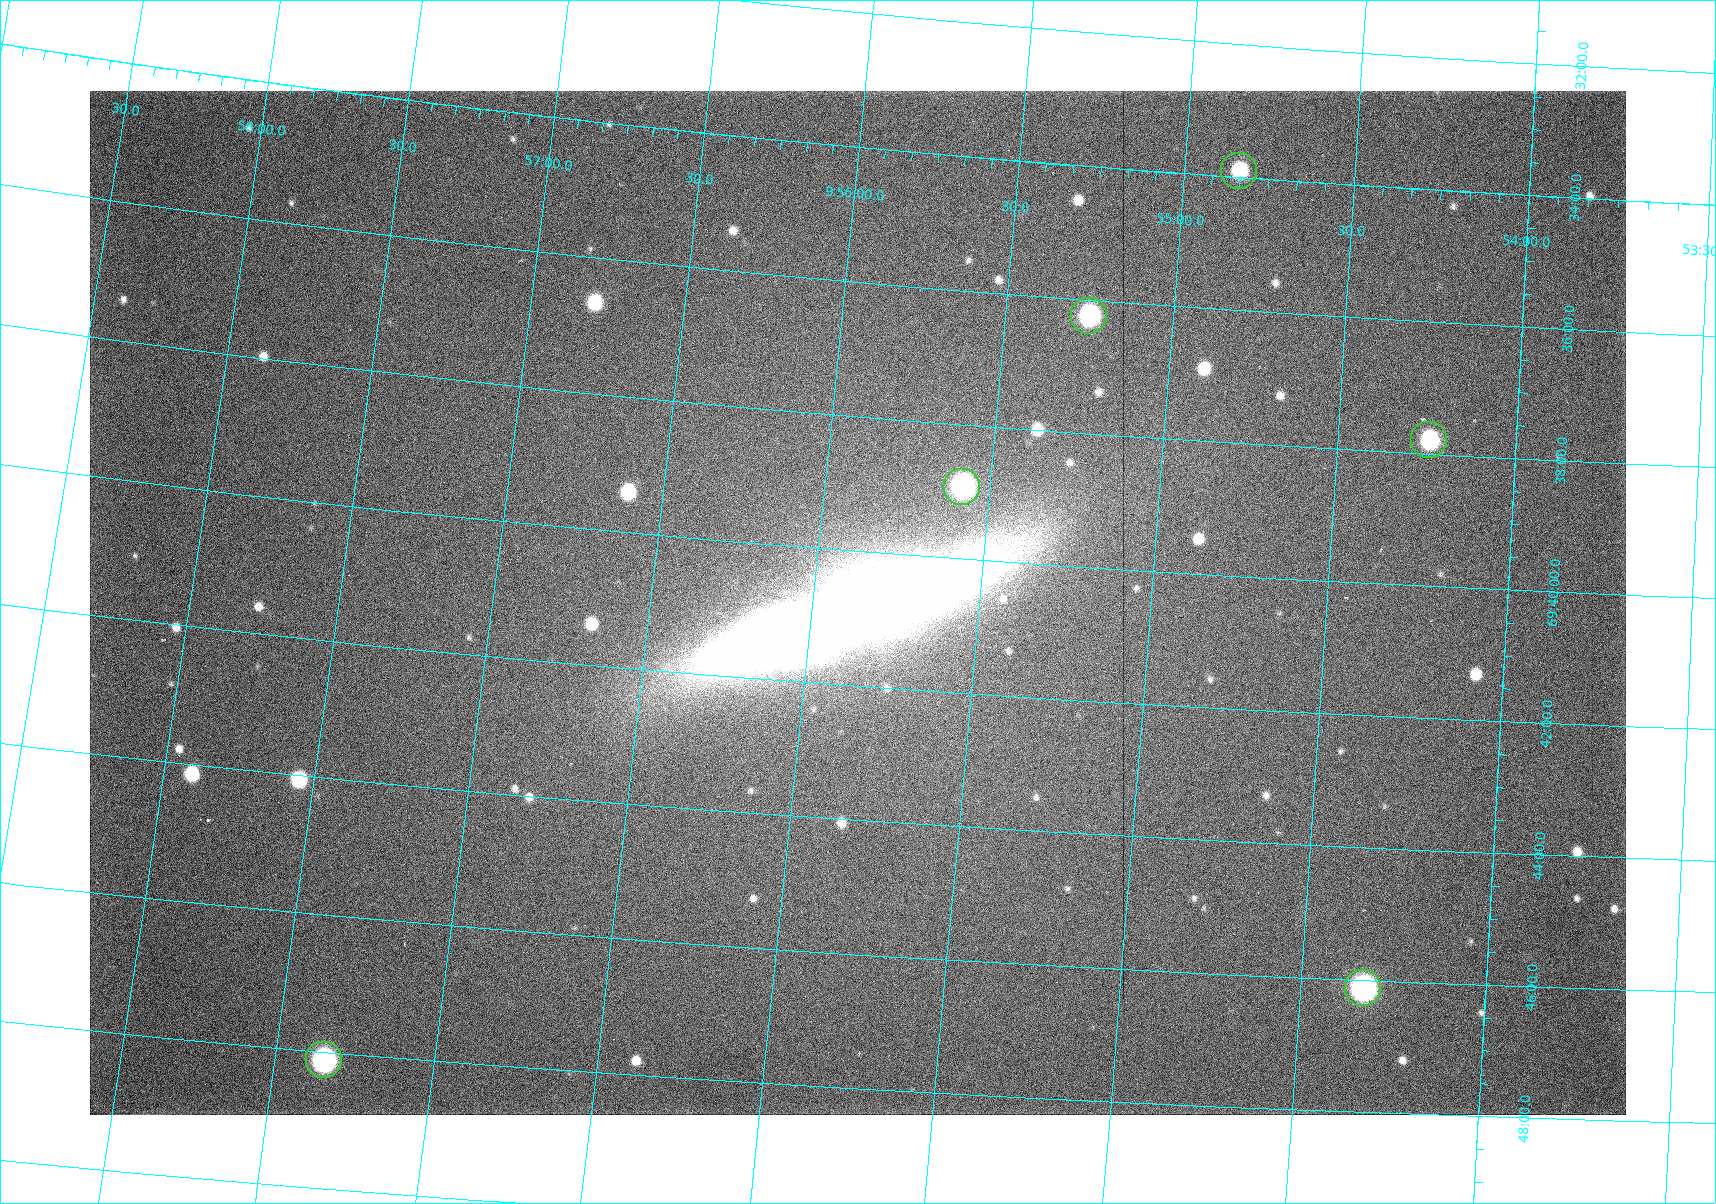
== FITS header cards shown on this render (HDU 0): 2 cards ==
NAXIS1  =                 1536
NAXIS2  =                 1024

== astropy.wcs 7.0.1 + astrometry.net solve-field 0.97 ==
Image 1536 x 1024 px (HDU 0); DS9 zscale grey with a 90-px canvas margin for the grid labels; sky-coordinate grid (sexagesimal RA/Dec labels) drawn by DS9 from the SOLVED WCS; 6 Tycho-2 reference stars matched to detected sources circled (green)
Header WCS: RA---TAN/DEC--TAN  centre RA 09:55:52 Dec +69:41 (148.97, +69.68 deg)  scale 0.908 arcsec/px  FOV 23.2' x 15.5'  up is +177 deg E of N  parity flipped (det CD > 0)
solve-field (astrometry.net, Tycho-2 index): VERIFIED the header's WCS against the Tycho-2 star catalogue (6 matches, 0 conflicts) and refined it, rather than solving blind
Solved WCS: RA---TAN-SIP/DEC--TAN-SIP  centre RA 09:55:52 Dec +69:41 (148.97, +69.68 deg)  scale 0.95 x 0.896 arcsec/px (non-square pixels)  FOV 24.3' x 15.3'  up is +174 deg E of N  parity flipped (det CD > 0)
The solver's refit moves the header's centre by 1.2 arcsec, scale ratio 1.046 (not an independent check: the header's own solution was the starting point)
Tycho-2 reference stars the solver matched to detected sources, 6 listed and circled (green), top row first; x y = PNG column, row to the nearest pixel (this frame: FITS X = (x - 90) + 1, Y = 1024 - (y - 91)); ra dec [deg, ICRS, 3 dp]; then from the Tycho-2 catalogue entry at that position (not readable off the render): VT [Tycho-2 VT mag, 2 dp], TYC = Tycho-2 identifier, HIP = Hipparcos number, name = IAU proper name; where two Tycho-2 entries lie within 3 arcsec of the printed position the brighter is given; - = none
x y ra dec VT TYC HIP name
1239 171 148.709 +69.565 12.20 4383-593-1 - -
1089 316 148.812 +69.604 10.73 4383-1099-1 - -
1429 440 148.559 +69.630 11.25 4383-744-1 - -
962 487 148.896 +69.649 10.11 4383-2050-1 - -
1363 988 148.582 +69.769 9.74 4383-326-1 - -
324 1060 149.336 +69.802 9.95 4383-938-1 - -